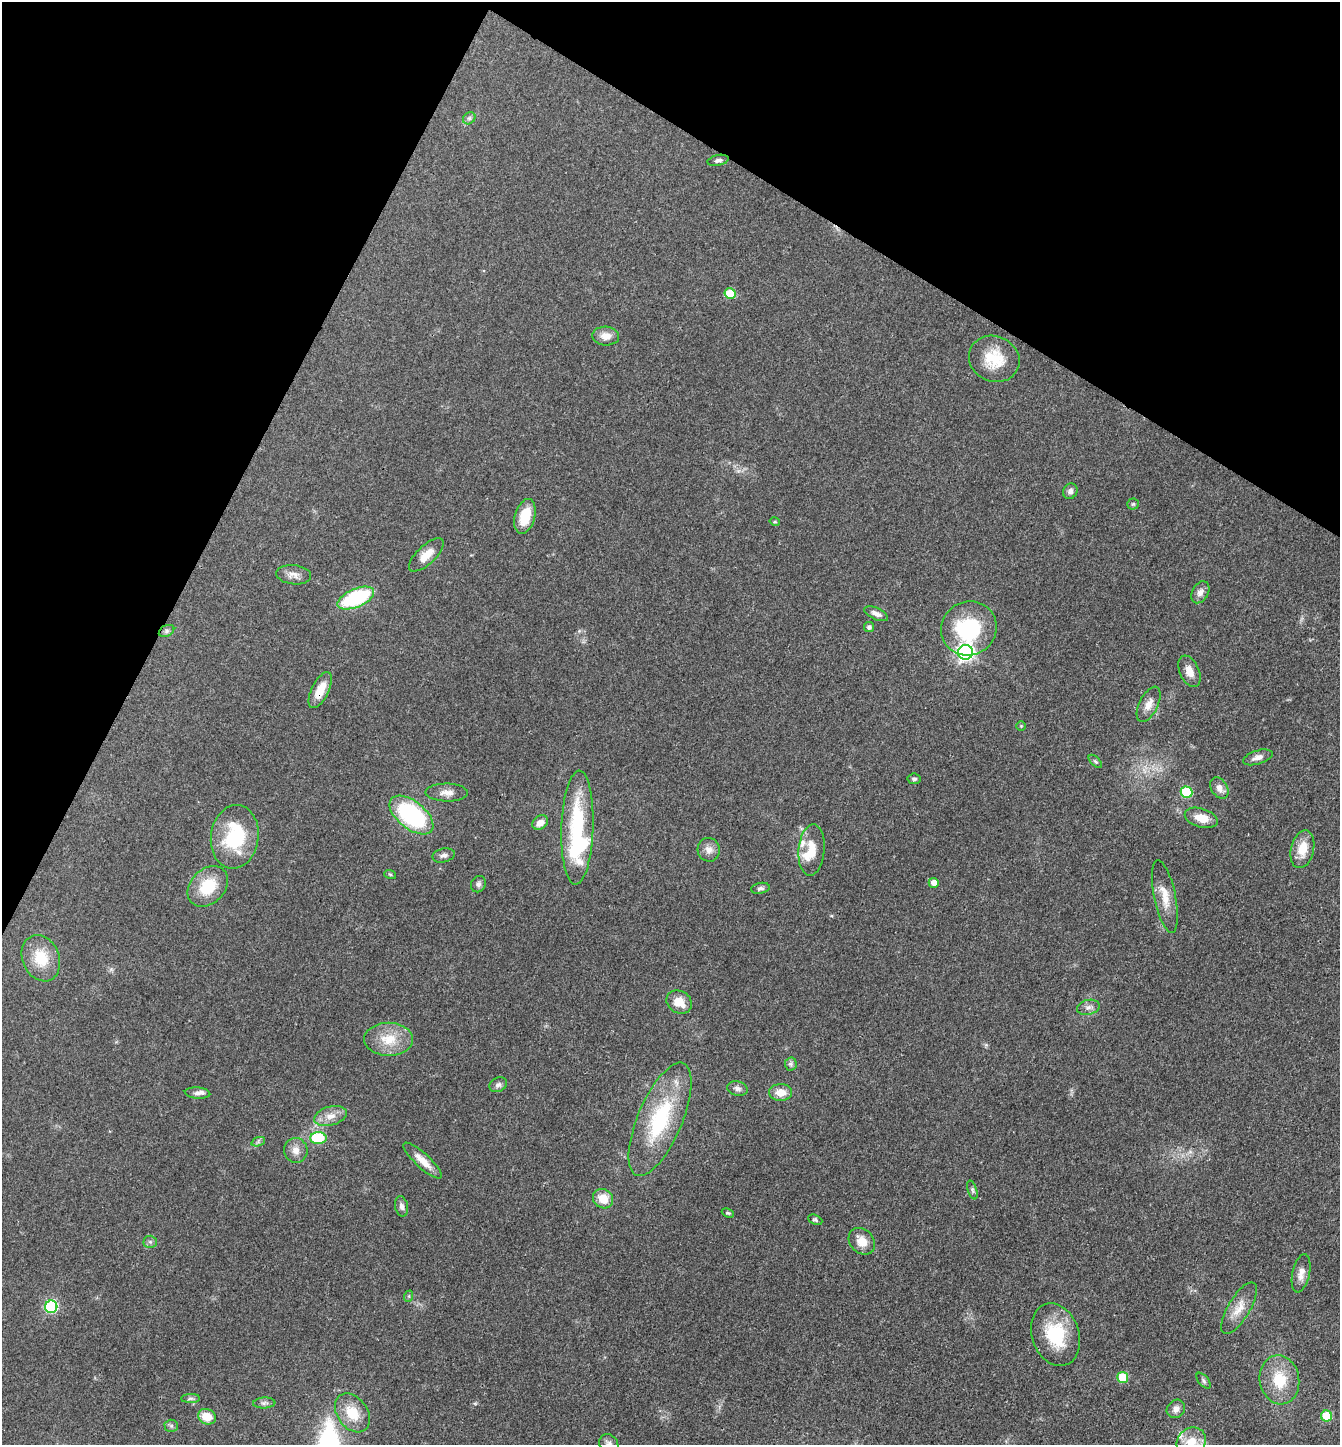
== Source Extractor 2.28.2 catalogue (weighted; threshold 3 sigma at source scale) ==
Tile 2 of 4 x 4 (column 2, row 1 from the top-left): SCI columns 1624-2961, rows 4331-5773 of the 5784 x 5775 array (HDU 1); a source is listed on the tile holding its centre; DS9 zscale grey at full resolution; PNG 1342 x 1447 px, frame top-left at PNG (2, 2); each listed source drawn as its Kron ellipse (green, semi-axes under 4 px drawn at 4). Shown black and unused: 24% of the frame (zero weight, under 3 of 4 exposures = <1% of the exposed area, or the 3 px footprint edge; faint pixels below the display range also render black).
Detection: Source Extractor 2.28.2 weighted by HDU 2 'WHT'; one run over the whole footprint, this tile lists its part. Background 0.0999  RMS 0.006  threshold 0.027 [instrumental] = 3 sigma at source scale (4.5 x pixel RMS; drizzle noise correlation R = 1.50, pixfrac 1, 0.05/0.05 arcsec/px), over >= 5 px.
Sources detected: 86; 4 inside a brighter listed object's ellipse — not listed separately; the other 82 listed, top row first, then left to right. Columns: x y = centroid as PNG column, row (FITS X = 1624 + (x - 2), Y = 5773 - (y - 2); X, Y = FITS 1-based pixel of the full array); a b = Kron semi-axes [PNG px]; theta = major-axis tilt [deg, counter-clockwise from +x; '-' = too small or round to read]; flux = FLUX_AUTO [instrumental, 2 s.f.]
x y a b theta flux
469 118 7 5 44 1.3
718 160 11 5 12 1.8
730 294 5 5 - 17
606 336 13 9 -4 5.5
994 359 26 22 -23 19
1070 491 8 7 - 2.2
1133 504 5 5 - 0.88
525 516 18 10 74 14
775 522 5 3 - 0.62
426 555 22 9 43 7.8
294 575 17 9 -6 4.4
1200 592 12 8 60 3.4
356 598 19 9 23 54
876 614 13 5 -25 3.1
869 627 5 5 - 1.7
969 628 28 27 - 45
167 631 8 5 27 1.5
965 652 7 7 - 210
1189 671 16 9 -66 5.8
320 690 19 8 64 10
1149 704 19 9 64 5.4
1021 726 4 4 - 0.65
1258 757 15 7 17 3.9
1095 761 8 4 -44 0.94
914 779 6 5 - 1.3
1219 788 11 8 -57 4.4
1187 792 6 5 - 33
447 793 21 9 -1 5
411 815 26 14 -39 74
1201 818 17 9 -17 8.9
540 823 8 6 37 4.9
577 828 57 16 88 53
235 837 32 24 82 39
1302 849 19 11 77 11
709 850 12 11 - 4.2
812 850 26 13 85 12
444 855 11 7 12 2.4
390 874 6 3 -19 0.7
934 883 5 5 - 4.1
478 884 8 7 - 1.8
208 886 23 17 45 20
760 888 9 5 11 1.7
1165 896 37 10 -78 11
41 958 24 18 -67 17
679 1002 13 11 -30 9
1088 1007 11 7 14 2.7
389 1039 24 16 0 15
791 1064 6 6 - 1.4
498 1085 9 7 28 2.1
737 1089 10 7 -11 2.4
781 1092 11 8 0 7.5
197 1093 13 5 -5 2.6
330 1116 17 9 14 6.1
660 1119 61 22 67 56
318 1138 8 6 -2 39
258 1142 7 4 19 1.2
296 1150 12 12 - 4.9
423 1161 25 7 -43 7.6
972 1190 10 4 -72 1.3
603 1199 10 9 - 9.5
402 1206 10 6 -77 2.4
728 1213 6 4 -24 0.74
815 1220 7 5 -22 1.1
862 1241 15 11 -47 7.4
150 1242 6 6 - 1.4
1301 1273 19 8 78 5.2
409 1296 6 4 72 0.69
51 1307 6 6 - 63
1239 1308 29 11 59 9.4
1055 1335 32 23 -71 30
1123 1377 5 5 - 24
1279 1380 25 19 -80 20
1203 1381 9 5 -50 1.3
191 1398 9 4 1 1.5
264 1403 11 5 3 1.9
1176 1409 10 8 45 3.5
352 1413 21 15 -53 14
1326 1416 5 5 - 19
207 1417 9 7 -23 11
171 1426 6 6 - 1.4
1191 1442 15 13 45 9.7
609 1444 10 9 - 2.6
Overlapping masked pixels (flux is a lower limit): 1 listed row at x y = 320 690
Isophote crosses this tile's border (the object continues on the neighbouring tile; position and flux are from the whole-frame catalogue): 2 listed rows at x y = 1191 1442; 609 1444